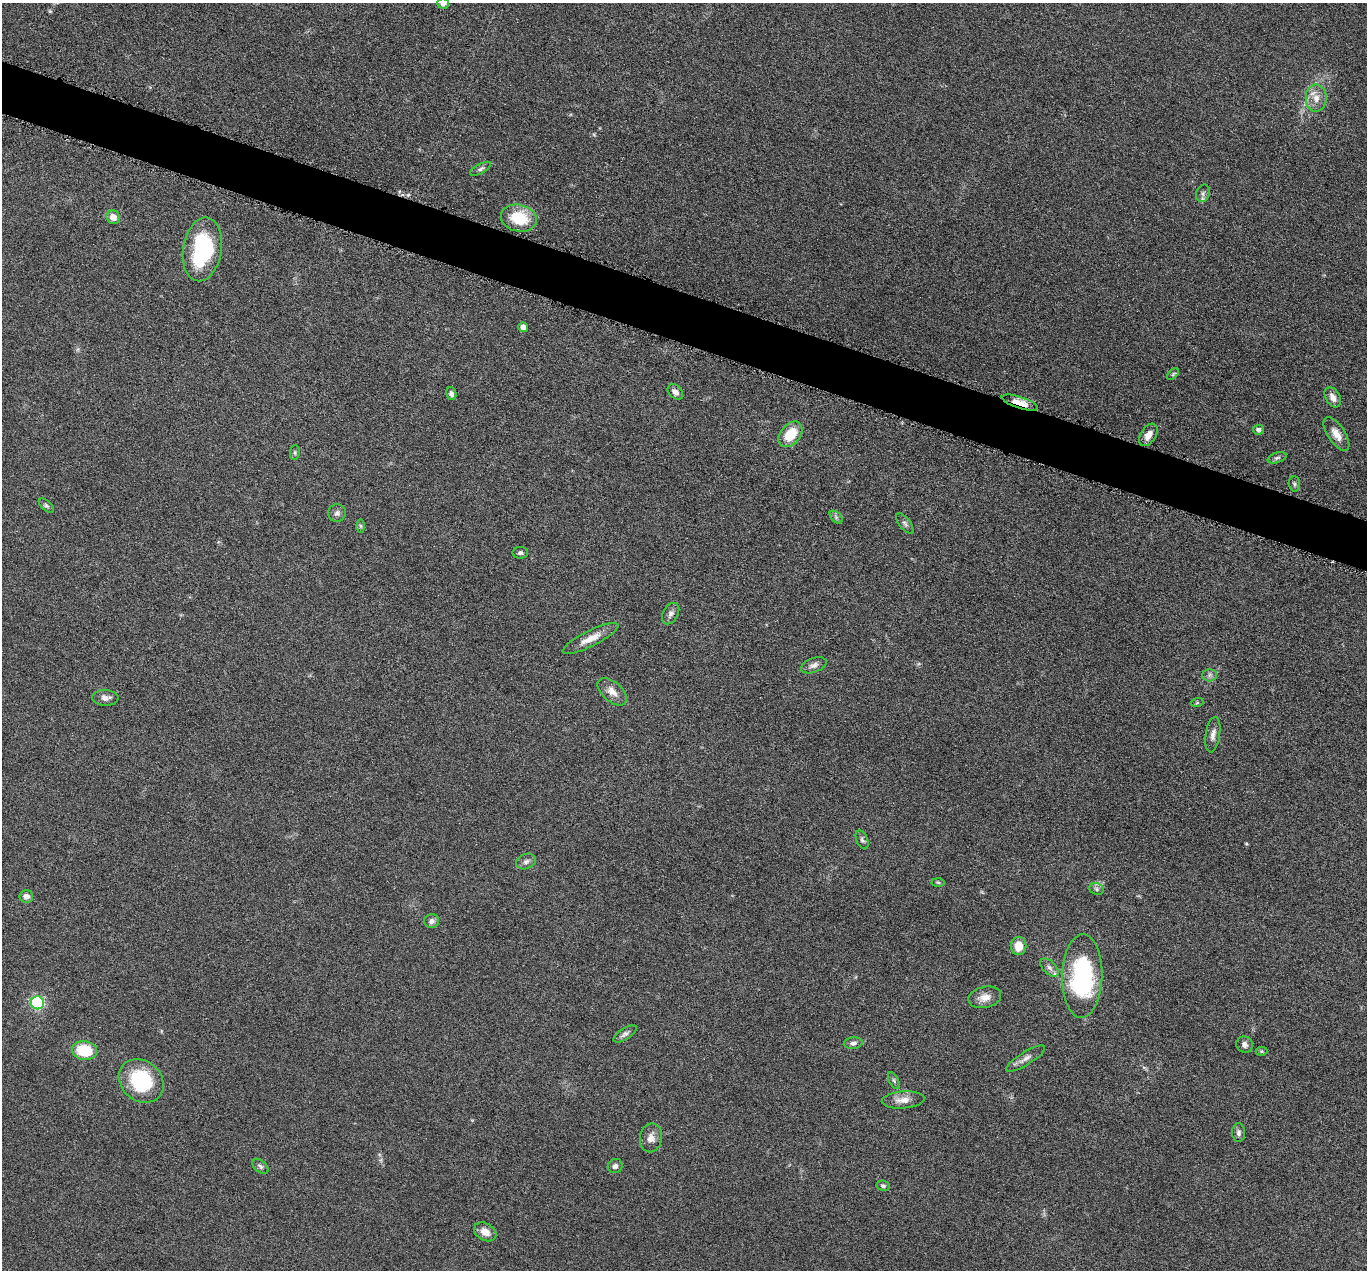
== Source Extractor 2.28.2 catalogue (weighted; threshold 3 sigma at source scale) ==
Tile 11 of 4 x 4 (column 3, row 3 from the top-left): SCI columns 2734-4098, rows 1539-2806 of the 5469 x 5483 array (HDU 1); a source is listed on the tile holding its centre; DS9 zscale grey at full resolution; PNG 1369 x 1272 px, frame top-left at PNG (2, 3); each listed source drawn as its Kron ellipse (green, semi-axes under 4 px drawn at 4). Shown black and unused: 4% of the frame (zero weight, under 4 of 8 exposures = <1% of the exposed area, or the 3 px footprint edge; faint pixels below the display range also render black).
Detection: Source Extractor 2.28.2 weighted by HDU 2 'WHT'; one run over the whole footprint, this tile lists its part. Background 0.0374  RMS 0.004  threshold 0.0162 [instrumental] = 3 sigma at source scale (4.09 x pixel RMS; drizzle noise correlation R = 1.36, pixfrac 0.8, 0.05/0.05 arcsec/px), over >= 5 px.
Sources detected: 62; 2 inside a brighter listed object's ellipse — not listed separately; the other 60 listed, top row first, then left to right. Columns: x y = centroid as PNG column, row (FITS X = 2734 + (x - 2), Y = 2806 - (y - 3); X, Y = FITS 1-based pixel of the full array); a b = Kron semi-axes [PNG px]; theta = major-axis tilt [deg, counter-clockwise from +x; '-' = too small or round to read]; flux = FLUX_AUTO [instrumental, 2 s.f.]
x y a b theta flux
443 3 6 5 - 1.6
1316 98 13 10 -90 3.8
481 169 11 5 28 0.93
1203 193 9 6 74 1.3
113 217 7 6 - 3.3
519 218 18 13 -12 13
202 249 32 19 81 31
523 327 5 4 - 2.7
1173 374 7 4 46 0.59
675 392 9 6 -45 1.9
451 394 6 5 - 1
1333 397 11 7 -59 2.8
1020 403 19 6 -18 4.7
1259 430 5 5 - 1.2
790 434 14 10 51 9
1336 434 19 8 -56 3.6
1148 435 12 7 57 3.2
295 452 7 5 85 0.57
1277 458 10 5 18 0.97
1294 484 7 5 -89 0.8
46 506 9 5 -41 0.76
337 513 9 9 - 1.4
836 517 8 4 -46 0.84
905 523 12 5 -52 1.1
361 526 6 4 -89 0.55
520 553 7 5 -1 0.9
671 614 11 7 60 1.5
591 638 31 8 26 4.7
814 665 13 7 19 1.7
1209 675 7 6 - 1.1
612 692 17 9 -42 3.2
105 698 13 7 -3 2.1
1197 703 6 4 18 0.44
1213 735 18 7 82 2.2
862 840 10 5 -67 0.88
526 861 10 7 23 1.4
938 882 6 4 -2 0.52
1096 889 7 5 -23 0.87
26 896 7 6 - 1.8
432 921 7 7 - 1.5
1019 946 9 7 88 5.2
1049 968 11 6 -45 1.5
1082 976 42 20 88 49
985 997 16 10 12 3.2
37 1003 6 6 - 49
625 1034 13 5 32 1.3
853 1043 9 6 6 1.1
1245 1044 8 7 - 1.5
85 1051 12 9 -10 14
1261 1051 6 4 -1 0.54
1025 1059 22 6 32 2.3
141 1081 24 20 -40 25
894 1081 9 5 -63 0.82
903 1100 21 8 4 3.6
1239 1133 9 6 90 1.1
651 1138 14 11 79 2.9
260 1166 9 5 -42 0.98
615 1166 7 6 - 1.3
883 1186 6 5 - 0.77
485 1232 12 8 -31 3.5
Overlapping masked pixels (flux is a lower limit): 1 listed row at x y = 1020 403
Isophote crosses this tile's border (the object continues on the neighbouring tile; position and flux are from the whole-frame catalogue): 1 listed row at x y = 443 3